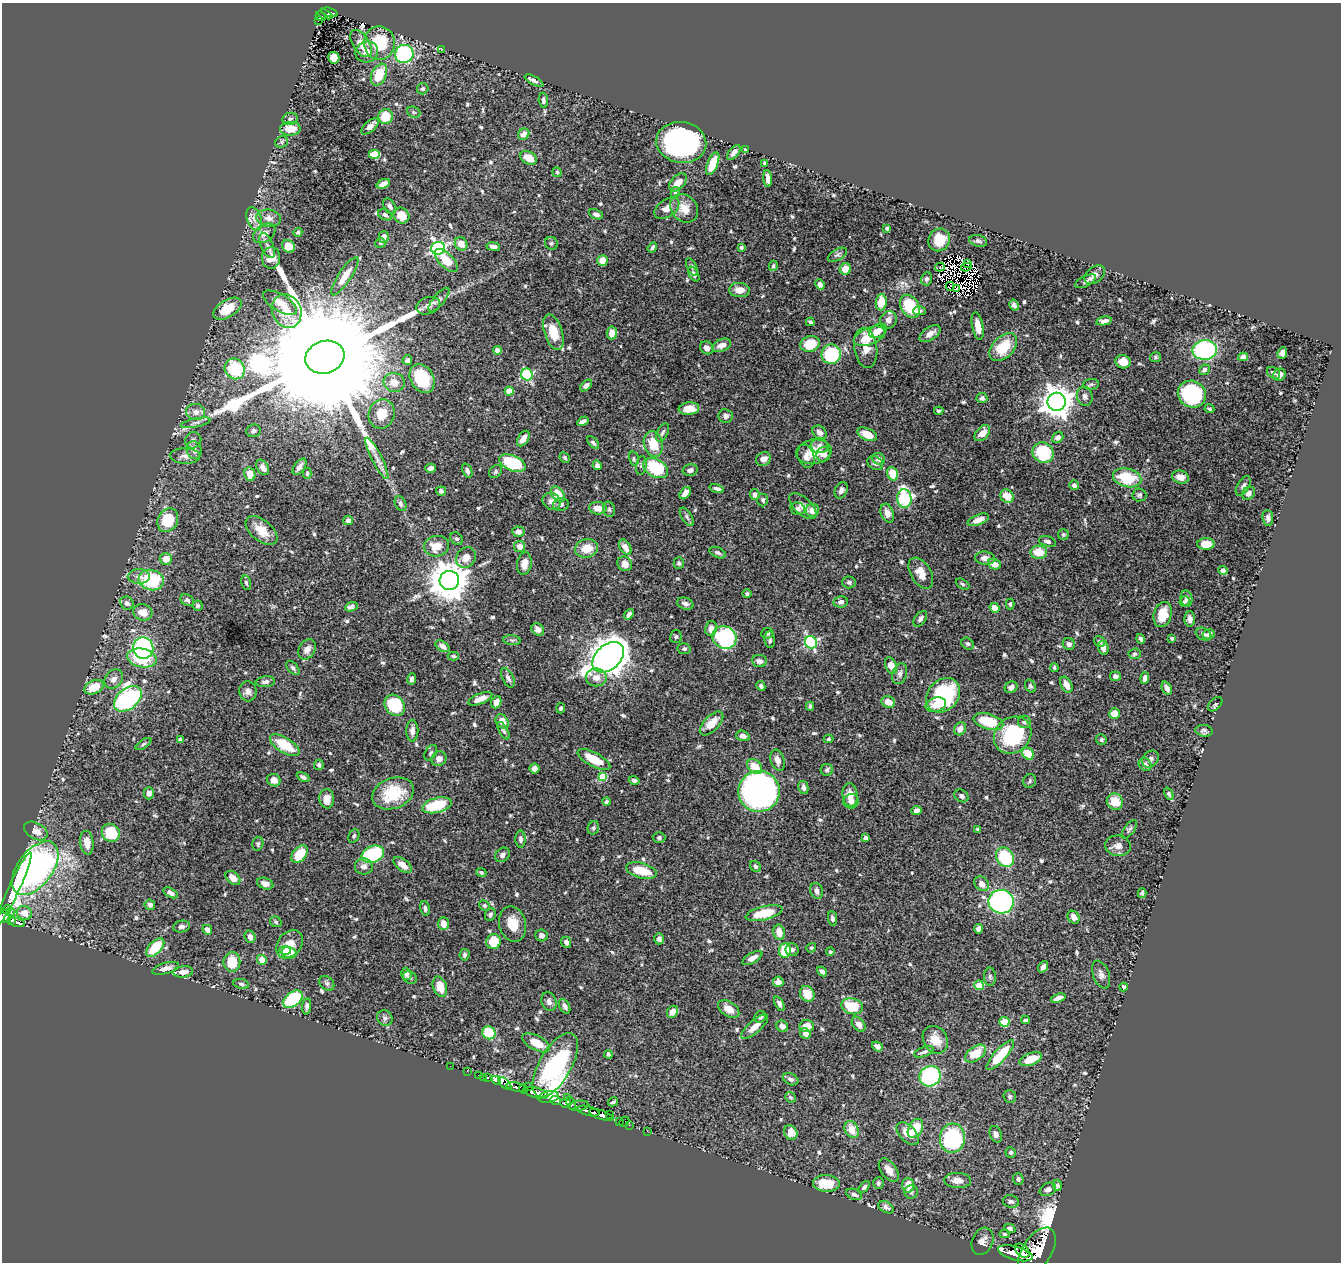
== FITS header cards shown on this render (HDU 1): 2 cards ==
NAXIS1  =                 1339
NAXIS2  =                 1260

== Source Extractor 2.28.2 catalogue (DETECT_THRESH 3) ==
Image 1339 x 1260 px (HDU 1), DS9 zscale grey, 1 PNG px = 1 image px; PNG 1343 x 1264 px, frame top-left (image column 1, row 1260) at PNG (2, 3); each listed source drawn as its Kron ellipse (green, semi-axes under 4 px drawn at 4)
Background 0.729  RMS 0.015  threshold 0.0441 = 3 sigma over >= 5 px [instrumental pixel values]
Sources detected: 669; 7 with non-positive FLUX_AUTO (blend fragments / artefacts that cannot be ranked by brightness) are neither listed nor drawn; of the other 662, the 500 brightest by FLUX_AUTO listed and drawn (162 fainter detections omitted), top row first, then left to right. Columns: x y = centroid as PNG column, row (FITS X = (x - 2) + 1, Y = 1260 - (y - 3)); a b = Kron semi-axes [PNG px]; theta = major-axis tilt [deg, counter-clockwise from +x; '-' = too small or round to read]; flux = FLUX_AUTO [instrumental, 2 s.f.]
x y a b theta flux
330 12 8 4 -18 91
325 14 8 4 -22 71
321 16 5 4 - 81
318 21 2 2 - 5.4
361 43 15 8 -57 14
379 43 17 15 -88 47
442 49 3 3 - 11
367 52 11 10 - 7.8
404 54 9 9 - 120
334 58 6 5 - 24
379 75 11 7 64 27
534 81 10 4 -28 3.9
423 89 6 5 - 2
543 100 8 4 -87 2.8
414 112 7 5 -22 1.8
386 117 7 7 - 24
290 119 8 6 12 2.8
370 126 10 5 41 7
290 129 10 7 2 17
524 134 6 5 - 7.2
282 142 7 5 24 2
681 142 25 20 -9 280
745 150 4 3 - 2
734 152 9 4 50 4.6
374 154 5 4 - 29
528 158 9 6 -27 14
765 163 4 3 - 2.5
713 164 12 5 67 26
557 172 5 4 - 2
768 179 8 4 -87 5.7
678 182 10 6 46 11
383 184 7 4 21 6.5
675 193 6 4 76 1.7
390 206 8 5 -56 3.7
667 208 14 8 35 8.4
684 208 15 13 -49 15
596 214 7 4 -22 3.4
385 215 7 5 -27 2.4
401 216 8 7 - 14
268 218 12 8 -7 6.8
254 219 12 7 -71 6.6
887 228 3 3 - 1.9
298 232 4 4 - 1.7
264 233 12 8 34 6.7
384 237 6 5 - 6
939 240 12 10 58 22
978 241 9 5 -13 2.8
380 243 5 5 - 1.7
551 243 7 6 - 2.3
461 244 7 6 - 11
267 245 13 6 -67 4.3
288 246 7 6 - 14
493 246 7 4 -9 3
652 247 5 3 - 2
741 247 4 3 - 2.1
438 248 7 6 - 240
837 255 10 5 30 2.6
271 258 11 9 85 12
446 261 15 7 -44 19
602 261 5 5 - 13
967 263 3 2 - 1.9
773 266 5 4 - 2.1
692 267 9 4 -64 2.2
940 267 5 2 - 3.1
966 267 5 2 - 2.4
845 269 6 5 - 11
694 274 8 4 -61 3.4
1095 275 11 7 38 5.3
345 276 22 6 56 17
927 279 6 5 - 2.4
1086 281 11 5 26 2.9
820 284 5 4 - 5
950 286 4 3 - 1.8
956 288 3 2 - 1.9
739 290 10 7 -5 9.7
439 300 15 5 51 4.5
881 302 8 5 85 21
280 303 19 8 -32 14
1014 305 6 4 -61 2.9
428 306 12 8 18 5.3
910 306 12 9 -58 42
227 309 16 8 31 23
287 311 17 14 -70 21
919 311 6 4 1 2.7
888 320 9 8 - 6.5
1104 321 8 4 12 4.6
810 322 4 3 - 1.8
978 326 14 5 -79 10
878 331 9 6 28 9.2
553 332 18 9 -72 25
612 333 6 5 - 7.2
930 334 12 6 34 7.2
869 336 16 8 21 23
810 344 10 8 19 26
721 345 10 6 22 7.2
1003 347 17 10 45 34
707 348 7 6 - 5.5
866 348 20 11 -81 12
498 350 4 4 - 12
1205 350 12 10 6 120
1282 353 6 4 66 4
831 354 10 9 - 73
325 357 20 16 16 81000
1155 357 5 5 - 1.7
1243 357 5 4 - 6.1
407 360 5 4 - 2.8
1123 362 8 6 -16 11
235 369 10 9 - 52
1204 370 6 5 - 3.3
1273 373 7 5 -34 2.2
527 374 6 5 - 110
1279 375 6 5 - 5.2
422 378 15 11 -60 43
394 382 10 9 - 12
1091 384 8 5 6 2.1
586 386 7 4 43 4.1
509 391 4 4 - 18
1192 394 14 13 - 120
1085 396 10 8 -76 3.9
982 398 5 5 - 2.6
1057 402 9 9 - 1600
689 409 10 6 6 16
1209 409 5 4 - 1.8
939 411 4 4 - 2.1
195 412 9 8 - 5.8
382 414 15 13 72 20
726 416 7 6 - 3.3
583 421 6 4 31 3.4
196 423 15 4 12 4.1
253 431 7 6 - 2.5
819 432 8 6 -41 5.5
662 433 10 5 62 2.8
982 433 9 6 46 11
867 434 10 6 -24 17
1058 437 6 5 - 4.5
523 438 8 5 58 7.7
193 440 8 7 - 3.7
593 443 7 4 -47 2.5
653 444 13 9 -74 27
820 446 9 7 -10 4.2
194 450 9 7 -75 5.2
814 452 18 12 8 20
1043 453 11 10 - 47
824 454 7 7 - 7.6
185 456 15 7 -2 6
806 456 12 8 -71 6
565 457 5 4 - 2
377 458 23 5 -63 8.3
634 459 7 4 -74 1.7
763 459 8 6 29 6.6
879 459 7 5 -30 4.2
512 463 14 7 -23 60
875 463 8 6 -37 4
597 465 5 4 - 2.9
641 465 9 5 80 2.3
263 467 8 5 -59 6.1
299 467 9 5 55 4
430 468 5 4 - 4.3
656 468 13 9 -29 57
690 470 7 5 13 4.3
467 471 7 4 -68 3.1
496 471 7 5 49 2.3
307 473 6 4 89 1.7
250 474 7 5 -79 13
893 474 7 5 -66 24
1180 477 8 6 -16 8.6
1127 478 14 9 -14 40
1074 485 5 4 - 2.4
1243 486 11 6 60 3.5
717 489 7 4 -17 3.1
841 490 8 6 65 4.4
441 491 5 4 - 2.5
685 493 7 4 52 6.9
1249 493 7 6 - 4
558 494 9 6 -55 20
755 494 5 5 - 4.5
1139 495 7 6 - 2.3
1007 496 7 6 - 16
904 498 9 7 -87 110
763 500 6 5 - 2.1
552 501 9 8 - 6
400 504 8 5 -65 2.4
561 505 8 6 16 3.4
803 506 17 8 -43 8.1
598 508 9 6 -7 10
609 509 8 6 -75 2.2
798 509 7 6 - 3
812 510 7 6 - 10
887 513 10 6 -71 7.7
687 517 10 5 -58 2.5
1268 518 8 5 -84 3.6
168 520 12 10 64 36
348 520 5 4 - 4
978 520 11 5 21 8.1
261 530 19 10 -39 18
518 532 6 5 - 5.5
1063 534 5 5 - 2.1
456 539 7 5 -40 2.2
1047 541 9 5 -17 3.2
1206 544 8 6 0 14
436 546 12 10 11 16
520 546 5 5 - 8.2
625 547 8 5 -58 5.7
587 548 12 9 11 16
1039 552 8 6 -2 21
718 553 8 5 -25 2.5
466 558 11 9 51 11
985 558 10 6 -5 7.2
166 559 6 6 - 11
679 563 5 5 - 2
524 564 11 7 80 9.6
625 564 8 7 - 8.1
994 564 7 5 -22 9
1223 570 5 4 - 3.2
921 573 17 10 -59 12
139 577 11 7 -2 5.9
151 580 12 10 -14 62
449 580 10 9 - 2900
849 582 7 6 - 2.4
246 583 7 5 -77 2.1
962 584 7 4 -29 1.8
747 593 4 4 - 1.8
1187 598 8 6 -81 3
187 600 7 5 -30 2.5
1184 601 5 4 - 1.9
841 602 7 5 9 3.7
127 603 7 6 - 3.7
685 604 8 5 -18 3.8
1010 604 5 3 - 1.8
198 606 5 5 - 2.2
351 607 7 4 22 4.2
994 608 5 4 - 8.9
143 612 9 8 - 13
629 614 6 4 50 4.6
1163 615 13 8 75 23
920 619 9 5 54 3.7
1190 619 8 5 89 4.1
538 629 7 5 -38 6.4
711 629 8 6 80 7.8
767 633 6 5 - 2.5
1203 634 8 6 -28 3
1209 634 6 5 - 3.3
676 637 6 6 - 2.1
724 637 12 11 - 120
1172 638 4 4 - 1.8
1141 639 5 4 - 3
512 640 9 5 -7 2
770 640 8 5 -85 2.4
811 642 6 5 - 140
1100 642 6 5 - 2.6
968 644 6 5 - 2.2
1069 644 6 5 - 3.3
442 646 8 5 -34 4.7
143 648 11 10 - 120
1103 648 7 5 -74 4.3
307 649 11 8 58 6.6
684 649 6 5 - 2.4
1135 654 6 5 - 2.2
453 656 6 4 -2 1.8
608 657 18 12 41 1400
142 658 15 9 -12 46
759 661 7 6 - 4.8
891 666 8 5 -68 12
293 668 8 5 -49 2.5
1054 668 4 4 - 1.7
900 674 10 7 73 4
1115 676 5 4 - 3.4
596 677 10 9 - 8.9
508 678 10 5 -63 3.9
1145 678 6 4 85 4.6
114 679 10 8 52 6.4
412 679 6 4 83 3.2
265 682 9 5 6 3.3
1066 685 8 5 -63 8.8
761 686 5 4 - 2.5
1030 686 7 5 -59 2
94 687 10 6 24 20
1011 687 6 5 - 4.2
1167 688 7 4 -65 4.4
248 691 10 8 -82 4.8
943 695 19 15 49 91
128 699 16 10 40 220
480 699 13 5 23 9
496 702 6 5 - 7.9
888 702 7 5 -26 10
1215 704 8 5 45 1.9
395 705 11 9 -52 57
936 705 10 7 17 11
810 706 4 3 - 1.7
561 708 5 4 - 1.8
1114 714 5 5 - 14
502 721 8 6 -56 11
988 722 15 8 -16 34
1024 722 6 6 - 2.9
711 723 15 7 46 15
960 729 7 5 60 6.4
412 731 11 6 -90 4.8
503 731 9 4 -62 2.3
1204 731 9 5 -8 2.7
1013 735 20 17 41 73
743 736 7 5 -15 4.9
828 739 5 4 - 1.8
180 740 4 4 - 2.6
1101 740 5 5 - 2.3
143 744 9 4 34 2.3
285 745 16 7 -32 32
431 753 8 5 57 2.4
1028 754 6 5 - 21
439 759 8 7 - 6.2
594 759 18 7 -28 28
1150 759 9 7 45 3.3
777 760 11 7 -73 6.5
319 765 5 5 - 2.7
1145 765 7 6 - 4.2
755 767 8 6 -48 17
534 768 5 5 - 6.1
827 770 6 6 - 2.3
303 777 7 4 -25 2.6
603 777 5 5 - 39
274 780 7 6 - 7.8
634 780 5 4 - 2.7
1030 781 7 6 - 2.3
803 787 6 5 - 4
759 791 20 20 - 520
149 793 6 5 - 4.5
393 793 21 15 21 38
1169 794 6 4 -66 2.4
850 795 11 7 -83 12
961 796 7 6 - 2.9
327 799 9 7 -85 8.8
851 801 7 7 - 5.7
606 802 4 4 - 2
1115 802 8 7 - 18
437 805 15 7 14 49
917 811 5 4 - 5.6
593 828 7 5 66 1.9
978 829 4 3 - 1.9
1129 829 11 5 53 2.4
36 831 12 8 -29 10
111 833 9 8 - 31
354 836 7 5 63 2.1
659 837 6 5 - 2.1
866 838 4 3 - 2.8
520 839 8 5 -89 3.1
87 843 12 6 -82 9.3
258 844 7 5 77 1.9
1118 846 13 10 -8 6.9
300 854 10 6 52 27
373 854 11 8 21 68
502 855 8 6 41 4.3
1005 857 10 8 -56 52
403 865 11 5 -37 10
755 866 6 5 - 2.3
364 867 9 8 - 5.7
35 868 31 17 53 380
641 871 16 7 -15 27
481 872 5 4 - 1.9
233 878 8 5 -42 7.7
265 884 8 5 -20 5.4
982 884 8 6 -46 6.7
14 889 40 5 65 100
816 891 8 6 -73 4.7
171 893 8 4 -29 3.8
1142 893 5 4 - 2.1
1001 902 12 12 - 310
150 905 5 5 - 3
484 905 6 5 - 2.2
425 908 7 5 -78 2.8
7 909 5 3 - 97
11 911 2 2 - 34
24 913 8 7 - 11
764 913 19 7 14 30
490 914 6 5 - 2.4
5 916 10 5 33 520
1074 917 7 5 -54 5.9
832 918 7 4 -82 2.6
12 920 4 3 - 120
17 922 8 3 -17 160
276 922 6 5 - 1.9
443 924 6 5 - 11
513 924 18 13 -76 18
181 927 9 5 11 4.1
978 929 4 4 - 4.8
207 930 5 4 - 5.3
779 932 7 5 -79 11
542 935 6 6 - 3.6
250 937 6 5 - 5
659 939 5 5 - 3.1
493 942 7 7 - 24
566 942 5 5 - 4.4
290 944 15 11 50 17
155 947 11 6 47 33
811 948 5 4 - 1.7
285 950 6 4 -5 13
785 950 7 6 - 38
792 950 6 6 - 3.4
830 952 4 3 - 2.1
289 953 7 5 -18 20
465 955 6 5 - 2.3
752 958 11 5 30 6.1
262 960 5 4 - 12
232 962 10 8 -89 25
1043 967 6 4 53 4.2
166 968 14 5 16 5.6
822 971 5 4 - 3.4
183 972 10 5 7 7.2
406 974 6 5 - 3.2
1101 975 14 8 -70 5.3
990 977 9 6 -90 2.6
410 978 7 6 - 2.2
778 982 5 5 - 4.5
327 983 8 6 -44 2.6
241 984 8 5 -10 2.3
979 985 5 4 - 28
440 987 10 7 -71 17
1124 987 4 3 - 2.4
807 994 8 7 - 15
1058 998 7 4 17 6.9
293 999 11 7 38 68
549 1002 10 7 -70 3.9
779 1004 8 4 -63 4
307 1006 8 4 85 2.9
565 1006 8 5 -60 3.8
852 1006 11 8 -14 31
729 1009 12 7 -33 12
672 1012 6 5 - 7.6
760 1017 6 5 - 2.6
385 1018 8 7 - 3.2
1026 1020 4 3 - 2.2
1004 1022 5 4 - 35
859 1024 8 5 -51 7.2
782 1026 6 5 - 4.5
807 1026 7 6 - 11
755 1027 17 6 41 11
489 1033 7 6 - 33
805 1034 5 5 - 5.1
935 1040 14 12 -58 16
536 1043 15 7 -28 17
877 1046 6 4 -38 4
924 1052 10 5 19 3.1
975 1053 12 7 36 27
608 1054 4 3 - 1.9
1000 1055 19 6 48 38
1031 1059 12 6 21 21
555 1065 36 16 60 260
450 1066 2 2 - 6.7
467 1071 2 2 - 6.9
478 1075 2 2 - 7.7
930 1076 11 10 - 140
483 1077 2 2 - 6.6
488 1078 3 3 - 36
791 1079 8 5 -26 3.5
496 1080 5 4 - 130
505 1083 8 3 -43 220
528 1086 3 2 - 150
517 1087 11 4 -14 910
523 1089 5 3 - 370
536 1093 13 5 -14 1800
549 1097 10 5 10 710
567 1097 2 2 - 25
790 1097 6 5 - 1.9
1010 1097 6 6 - 2.5
556 1101 6 3 -21 360
613 1102 5 3 - 2.2
565 1103 5 4 - 420
571 1104 7 3 -66 150
578 1106 10 5 8 300
588 1111 11 4 -13 1000
609 1114 3 2 - 61
601 1115 13 4 -20 1100
619 1121 3 2 - 20
624 1122 5 2 - 23
629 1125 2 2 - 12
915 1128 10 6 61 26
852 1130 9 6 -65 14
647 1131 2 2 - 9.7
791 1132 7 6 - 13
908 1134 14 8 -45 13
996 1134 9 6 -69 3.3
952 1138 14 12 86 120
1011 1152 5 5 - 1.9
889 1170 13 7 -54 7.8
1018 1179 6 5 - 2.4
958 1180 13 7 -2 8.6
826 1183 13 8 -3 21
878 1183 6 5 - 2.3
908 1185 7 6 - 14
1057 1185 5 4 - 2.4
864 1187 7 4 49 2.2
1048 1189 8 6 26 5.1
911 1192 7 6 - 2.7
854 1194 8 5 -26 3.1
1011 1201 8 6 -14 2.9
886 1207 8 5 -30 3.2
1010 1228 6 4 -28 2.6
1005 1234 5 4 - 2
982 1241 14 10 69 6.8
1022 1251 8 5 -43 1200
1037 1251 26 14 56 5600
1015 1253 18 6 -15 3000
At the frame edge (FLAGS 8, measured only in part): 1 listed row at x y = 5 916
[162 fainter detections neither listed nor drawn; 7 non-positive-flux detections neither listed nor drawn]